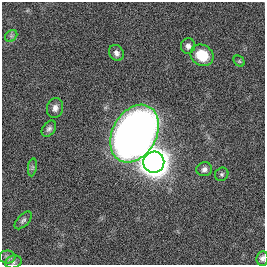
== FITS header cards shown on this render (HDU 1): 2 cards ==
NAXIS1  =                  263
NAXIS2  =                  263

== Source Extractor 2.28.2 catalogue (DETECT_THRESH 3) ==
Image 263 x 263 px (HDU 1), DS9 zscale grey, 1 PNG px = 1 image px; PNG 267 x 267 px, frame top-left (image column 1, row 263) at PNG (2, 2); each listed source drawn as its Kron ellipse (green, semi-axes under 4 px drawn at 4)
Background 0.00319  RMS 0.044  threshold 0.132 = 3 sigma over >= 5 px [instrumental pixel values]
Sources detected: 16; all 16 listed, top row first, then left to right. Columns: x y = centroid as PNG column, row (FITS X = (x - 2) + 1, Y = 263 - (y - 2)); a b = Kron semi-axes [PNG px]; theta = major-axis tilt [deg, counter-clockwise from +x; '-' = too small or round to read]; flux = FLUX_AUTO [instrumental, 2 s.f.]
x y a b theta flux
11 36 7 5 44 6.2
188 46 8 7 - 12
116 53 8 7 - 12
202 55 12 10 -31 87
239 61 6 4 -45 3.9
55 108 10 8 76 15
49 129 9 6 54 8.8
134 134 30 22 60 3300
154 162 10 10 - 4800
32 167 9 4 82 6.1
204 169 8 7 - 11
222 174 7 6 - 6.6
23 220 11 5 47 8.2
7 257 8 6 -2 8.7
262 258 7 6 - 9.3
13 262 8 6 17 8
At the frame edge (FLAGS 8, measured only in part): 1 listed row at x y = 262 258